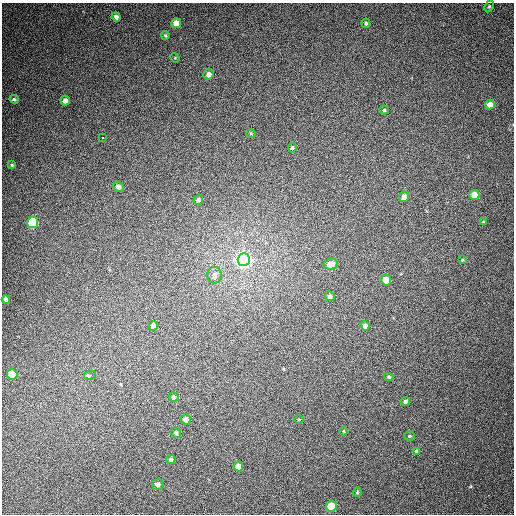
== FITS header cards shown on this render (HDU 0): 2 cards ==
NAXIS1  =                  512
NAXIS2  =                  512

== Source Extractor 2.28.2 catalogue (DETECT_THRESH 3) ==
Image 512 x 512 px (HDU 0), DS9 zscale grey, 1 PNG px = 1 image px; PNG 516 x 516 px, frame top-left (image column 1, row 512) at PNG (2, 3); each listed source drawn as its Kron ellipse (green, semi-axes under 4 px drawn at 4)
Background 442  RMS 12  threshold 35.7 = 3 sigma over >= 5 px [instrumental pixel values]
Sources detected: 46; all 46 listed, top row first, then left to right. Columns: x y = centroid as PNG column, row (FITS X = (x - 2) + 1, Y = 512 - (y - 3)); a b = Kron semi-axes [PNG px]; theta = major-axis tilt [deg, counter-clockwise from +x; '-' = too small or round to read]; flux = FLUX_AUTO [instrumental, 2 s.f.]
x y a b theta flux
489 6 6 4 62 1200
116 17 4 4 - 3000
176 23 5 5 - 8400
366 23 4 4 - 1200
165 35 4 4 - 1100
175 58 5 4 - 680
208 74 5 5 - 4500
14 99 5 4 - 1300
65 101 5 4 - 3900
490 104 5 4 - 5800
384 110 5 4 - 1300
251 134 5 3 - 680
102 138 3 3 - 2200
292 148 5 3 - 1100
12 165 4 3 - 750
118 187 5 5 - 3300
474 195 5 5 - 13000
404 197 5 5 - 4000
198 200 5 4 - 2100
483 222 4 3 - 660
33 223 5 5 - 70000
244 260 6 6 - 450000
462 260 3 2 - 650
331 264 7 5 11 7500
214 275 8 7 - 3900
386 280 5 5 - 13000
330 296 5 5 - 2100
6 299 4 4 - 3000
153 326 5 4 - 3100
365 326 5 4 - 3500
12 374 5 5 - 27000
90 375 6 3 10 3500
389 377 5 4 - 1100
174 397 5 5 - 1900
405 401 4 4 - 1800
186 419 5 5 - 4300
299 420 5 3 - 660
343 431 4 3 - 690
176 433 5 4 - 1700
409 436 5 4 - 1100
416 451 3 3 - 900
171 460 4 4 - 1800
238 466 5 5 - 6000
158 484 6 5 - 3200
357 492 5 4 - 1100
331 506 5 5 - 29000